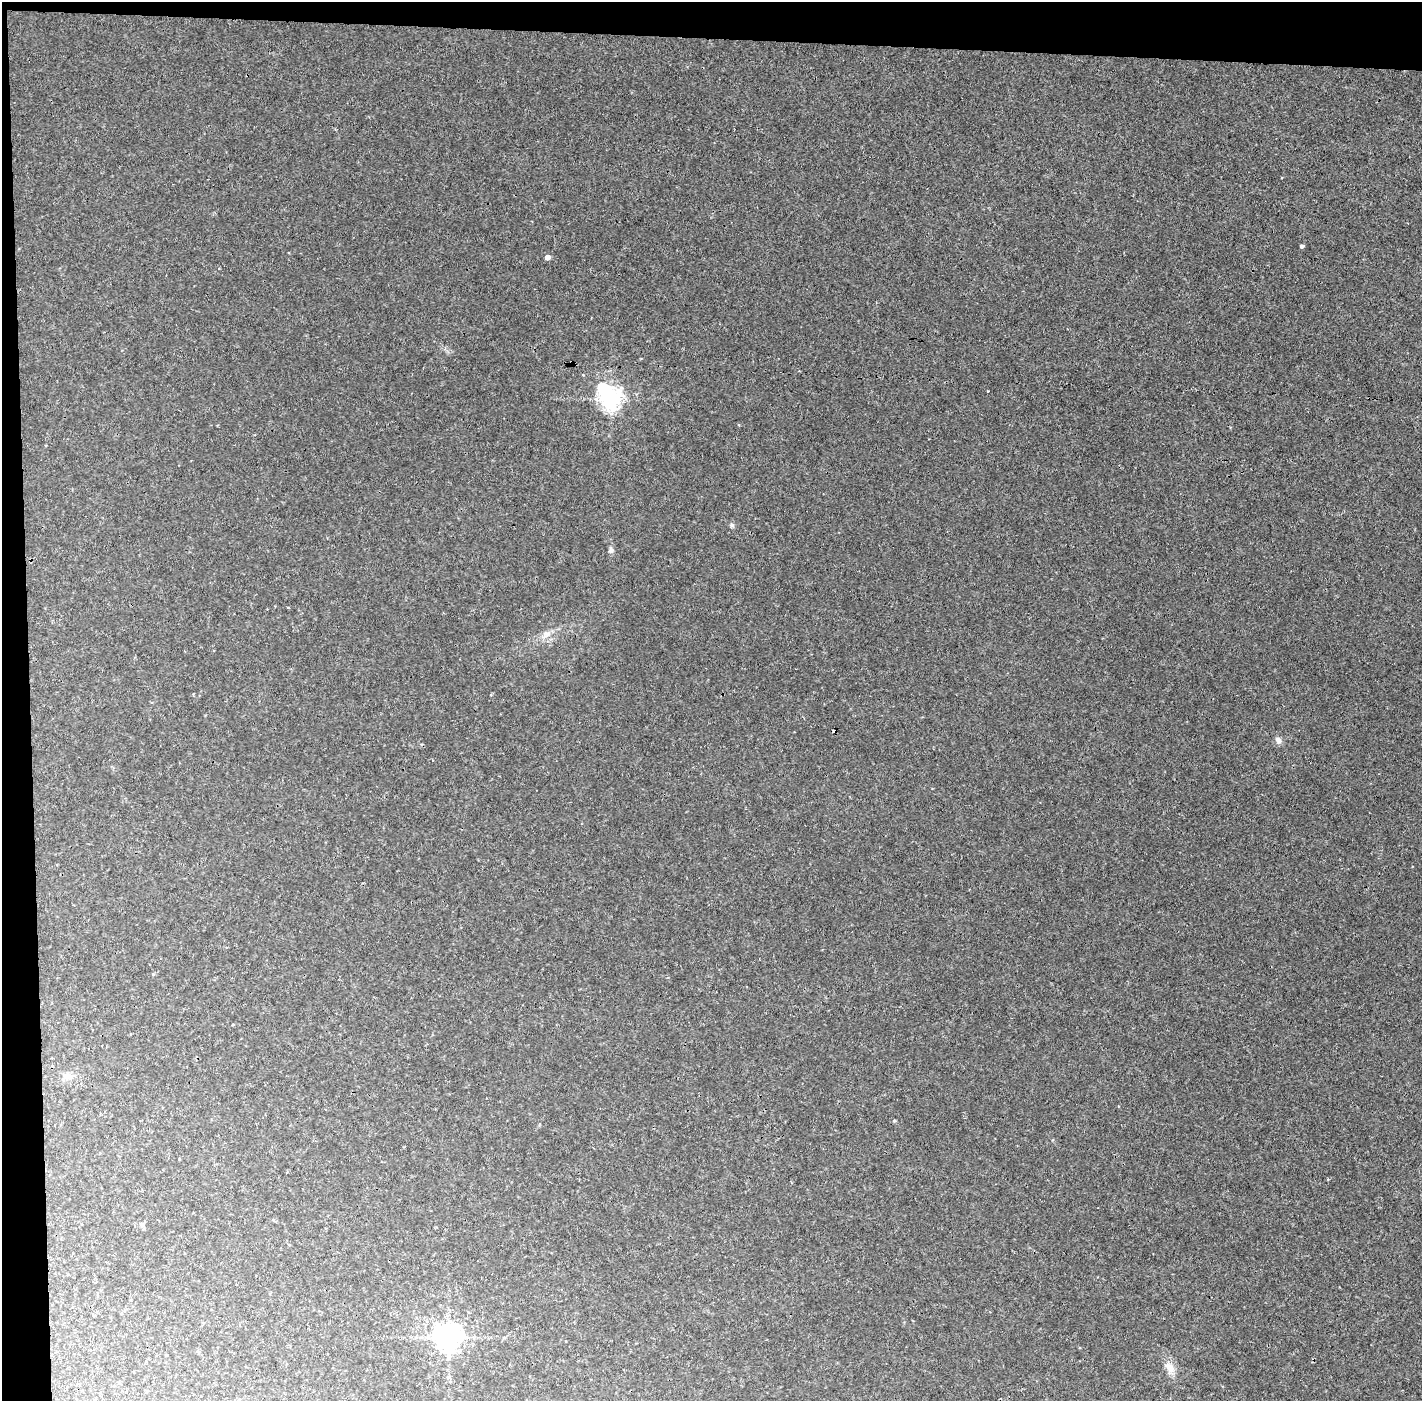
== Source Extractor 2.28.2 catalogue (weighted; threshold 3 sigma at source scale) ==
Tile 1 of 3 x 3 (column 1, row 1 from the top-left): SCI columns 1-1420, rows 2823-4221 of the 4260 x 4242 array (HDU 1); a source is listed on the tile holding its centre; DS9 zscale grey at full resolution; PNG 1424 x 1403 px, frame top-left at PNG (2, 2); no overlay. Shown black and unused: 5% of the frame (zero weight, under 3 of 4 exposures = <1% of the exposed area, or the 3 px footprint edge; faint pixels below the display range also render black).
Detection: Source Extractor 2.28.2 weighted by HDU 2 'WHT'; one run over the whole footprint, this tile lists its part. Background 0.00128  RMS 0.0023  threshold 0.0101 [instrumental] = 3 sigma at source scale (4.5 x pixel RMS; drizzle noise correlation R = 1.50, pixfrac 1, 0.05/0.05 arcsec/px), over >= 5 px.
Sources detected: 13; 1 cosmic-ray / hot-pixel residue — not listed; the other 12 listed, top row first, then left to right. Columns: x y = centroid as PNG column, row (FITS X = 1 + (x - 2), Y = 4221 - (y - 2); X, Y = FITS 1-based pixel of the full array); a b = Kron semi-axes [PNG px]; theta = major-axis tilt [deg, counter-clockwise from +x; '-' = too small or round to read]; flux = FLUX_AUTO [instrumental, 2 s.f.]
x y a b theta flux
1302 246 3 3 - 0.54
547 257 4 4 - 1.6
611 399 10 7 -57 160
732 525 6 5 - 0.47
611 550 8 6 -87 0.64
546 634 13 9 14 1.7
1278 740 10 7 -59 0.96
67 1076 13 8 1 1.5
894 1120 4 4 - 0.27
142 1224 7 6 - 0.52
448 1337 10 8 -29 270
1169 1368 16 10 -58 2.4
Unlisted compact peaks at least as high as the median listed source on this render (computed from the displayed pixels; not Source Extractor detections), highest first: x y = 988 391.